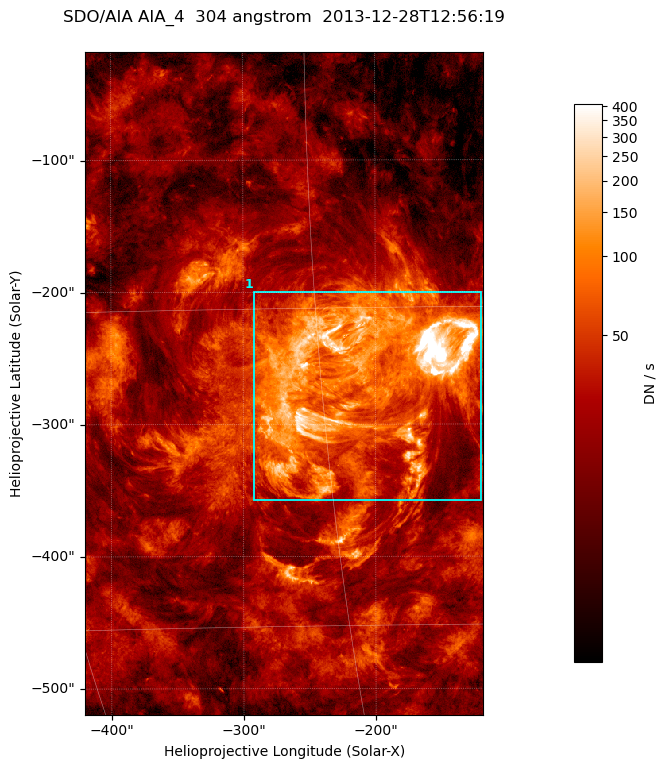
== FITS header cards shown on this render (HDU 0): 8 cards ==
TELESCOP= 'SDO/AIA '
INSTRUME= 'AIA_4   '
WAVELNTH=                  304
WAVEUNIT= 'angstrom'
DATE-OBS= '2013-12-28T12:56:19.13'
CTYPE1  = 'HPLN-TAN'
CTYPE2  = 'HPLT-TAN'
BUNIT   = 'DN / s  '

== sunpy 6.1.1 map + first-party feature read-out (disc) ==
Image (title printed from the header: SDO/AIA AIA_4  304 angstrom  2013-12-28T12:56:19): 502 x 835 px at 0.6 arcsec/px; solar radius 976 arcsec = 1626 px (partial field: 5.0% of the solar disc is inside the frame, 100% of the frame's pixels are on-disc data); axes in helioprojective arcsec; data unit DN / s (BUNIT, on the colour bar)
Orientation: roll -0.132 deg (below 1 deg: not rotated)
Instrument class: DISC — disc imager (sunpy class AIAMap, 304 A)
Bright regions (active regions / flare kernels): reference = the on-disc median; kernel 5 px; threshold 5 sigma = 72 DN / s over a disc level ~21.7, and >= 1.15x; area >= 419 px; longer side >= 6 px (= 3.6 arcsec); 1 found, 1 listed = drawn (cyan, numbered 1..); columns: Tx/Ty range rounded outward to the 2 arcsec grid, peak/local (2 s.f.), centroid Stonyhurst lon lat
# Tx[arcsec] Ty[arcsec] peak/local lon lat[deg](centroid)
1 -292..-120 -358..-198 110 -13 -18